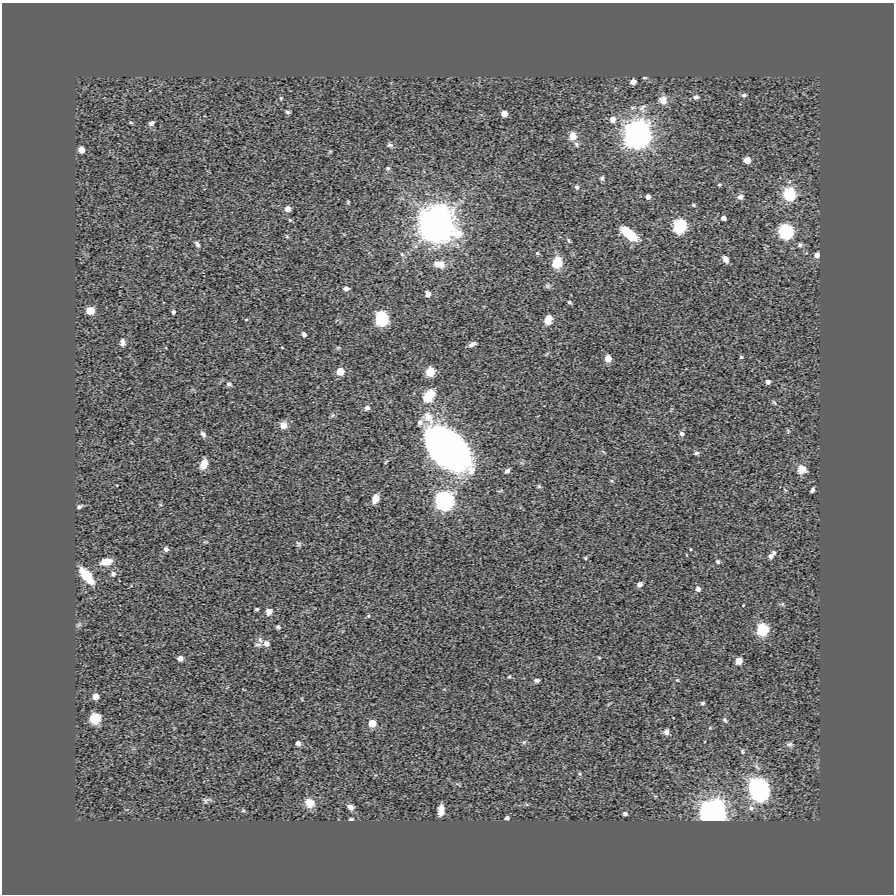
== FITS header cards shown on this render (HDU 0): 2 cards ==
NAXIS1  =                  892
NAXIS2  =                  892

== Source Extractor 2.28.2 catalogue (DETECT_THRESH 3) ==
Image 892 x 892 px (HDU 0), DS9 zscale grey, 1 PNG px = 1 image px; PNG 896 x 896 px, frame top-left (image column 1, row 892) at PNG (2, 3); no overlay
Background 0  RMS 0.015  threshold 0.0445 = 3 sigma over >= 5 px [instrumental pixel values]
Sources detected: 129; all 129 listed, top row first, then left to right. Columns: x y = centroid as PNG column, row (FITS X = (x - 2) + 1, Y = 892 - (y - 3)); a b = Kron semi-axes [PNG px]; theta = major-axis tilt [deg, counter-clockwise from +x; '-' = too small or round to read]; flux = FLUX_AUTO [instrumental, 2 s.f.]
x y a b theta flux
644 78 5 3 - 1
633 82 5 4 - 5.6
744 95 6 4 8 2.2
696 97 7 6 - 2.8
281 98 5 4 - 1.1
663 100 12 11 - 7.1
642 108 14 9 61 7.1
288 112 6 4 -16 1.7
504 114 5 5 - 10
613 119 8 8 - 5.5
131 123 6 3 -20 0.99
151 123 7 5 34 2.5
637 134 12 11 - 1100
573 136 10 8 -86 8
576 144 7 5 -50 2.1
390 145 8 6 -6 2.3
81 150 5 5 - 11
747 160 5 5 - 13
388 168 6 5 - 1.5
602 178 6 4 81 1.9
719 185 4 4 - 1.1
577 187 6 5 - 1.9
789 194 12 11 - 37
648 197 4 4 - 3.8
740 197 8 7 - 3.6
693 205 4 3 - 1.2
288 209 5 5 - 7.8
723 218 4 4 - 3.9
290 220 5 4 - 1.1
436 224 14 14 - 2000
680 226 6 6 - 190
786 231 7 6 - 250
629 234 18 8 -38 28
287 237 5 4 - 1.1
569 240 7 3 -81 1.2
197 244 10 5 -50 2.3
800 245 6 6 - 2.1
537 253 4 4 - 1.1
402 254 6 5 - 1.6
817 255 5 5 - 6.3
726 259 8 5 -60 4.2
557 262 10 8 72 23
439 264 14 9 -10 9
346 289 5 4 - 4.1
428 294 5 4 - 5.8
569 302 5 4 - 1.4
90 310 7 6 - 12
173 312 4 4 - 2.3
382 318 6 6 - 210
246 320 4 3 - 0.89
548 320 8 6 71 11
304 334 4 4 - 3.1
122 342 9 6 -81 3.6
472 344 8 4 26 3.2
282 347 3 2 - 0.68
338 347 6 4 -1 1.2
741 357 5 5 - 1.3
608 358 5 5 - 13
340 371 5 5 - 23
430 371 6 5 - 36
768 382 5 4 - 3.4
229 384 6 5 - 2.5
431 393 9 8 - 9.5
427 398 13 11 53 19
774 402 8 3 -48 1.4
367 408 6 5 - 3.1
420 422 8 8 - 4.1
283 425 8 8 - 7.2
203 434 9 5 -44 2.9
682 434 6 5 - 2.8
447 448 42 25 -44 460
696 453 7 5 2 1.8
386 462 8 3 46 0.97
204 464 10 6 67 9.8
802 469 6 5 - 23
507 471 6 5 - 3
539 486 6 5 - 1.3
812 490 4 3 - 2.3
375 498 9 6 69 8
445 500 7 7 - 760
79 507 6 4 26 2.2
298 544 8 4 -57 1.8
166 549 6 5 - 3
690 549 4 3 - 0.76
774 552 5 4 - 1.5
771 556 7 5 44 4
585 558 4 4 - 1
718 561 5 5 - 1.9
106 562 12 7 10 12
113 574 7 6 - 2.8
86 576 17 8 -49 26
640 584 6 4 36 3.8
698 589 5 5 - 4.5
782 604 5 5 - 1.3
257 609 4 3 - 1.4
269 611 5 5 - 9.3
368 616 5 4 - 1.1
278 627 6 5 - 1.7
763 629 6 6 - 130
260 640 8 6 -73 3.1
266 643 7 7 - 4.7
258 645 9 5 10 2.7
599 657 5 3 - 0.85
180 658 7 6 - 3.5
739 661 5 5 - 15
509 677 5 4 - 1.1
537 680 5 4 - 2.4
677 680 4 4 - 0.87
96 696 5 5 - 10
702 703 5 4 - 1.6
95 718 9 9 - 14
725 720 7 4 -39 1.6
372 723 5 5 - 20
666 732 7 7 - 3.3
524 742 6 5 - 1.5
298 743 6 6 - 2.5
789 744 8 6 -18 2.5
580 774 5 5 - 1.4
759 790 27 21 -66 82
206 800 10 6 25 2.9
310 803 10 9 - 13
351 807 7 6 - 4
751 808 8 7 - 3.9
441 810 10 5 85 7.8
243 811 5 3 - 1
713 813 11 10 - 1100
625 814 5 4 - 2.5
507 818 4 3 - 2.5
351 819 4 3 - 2.2